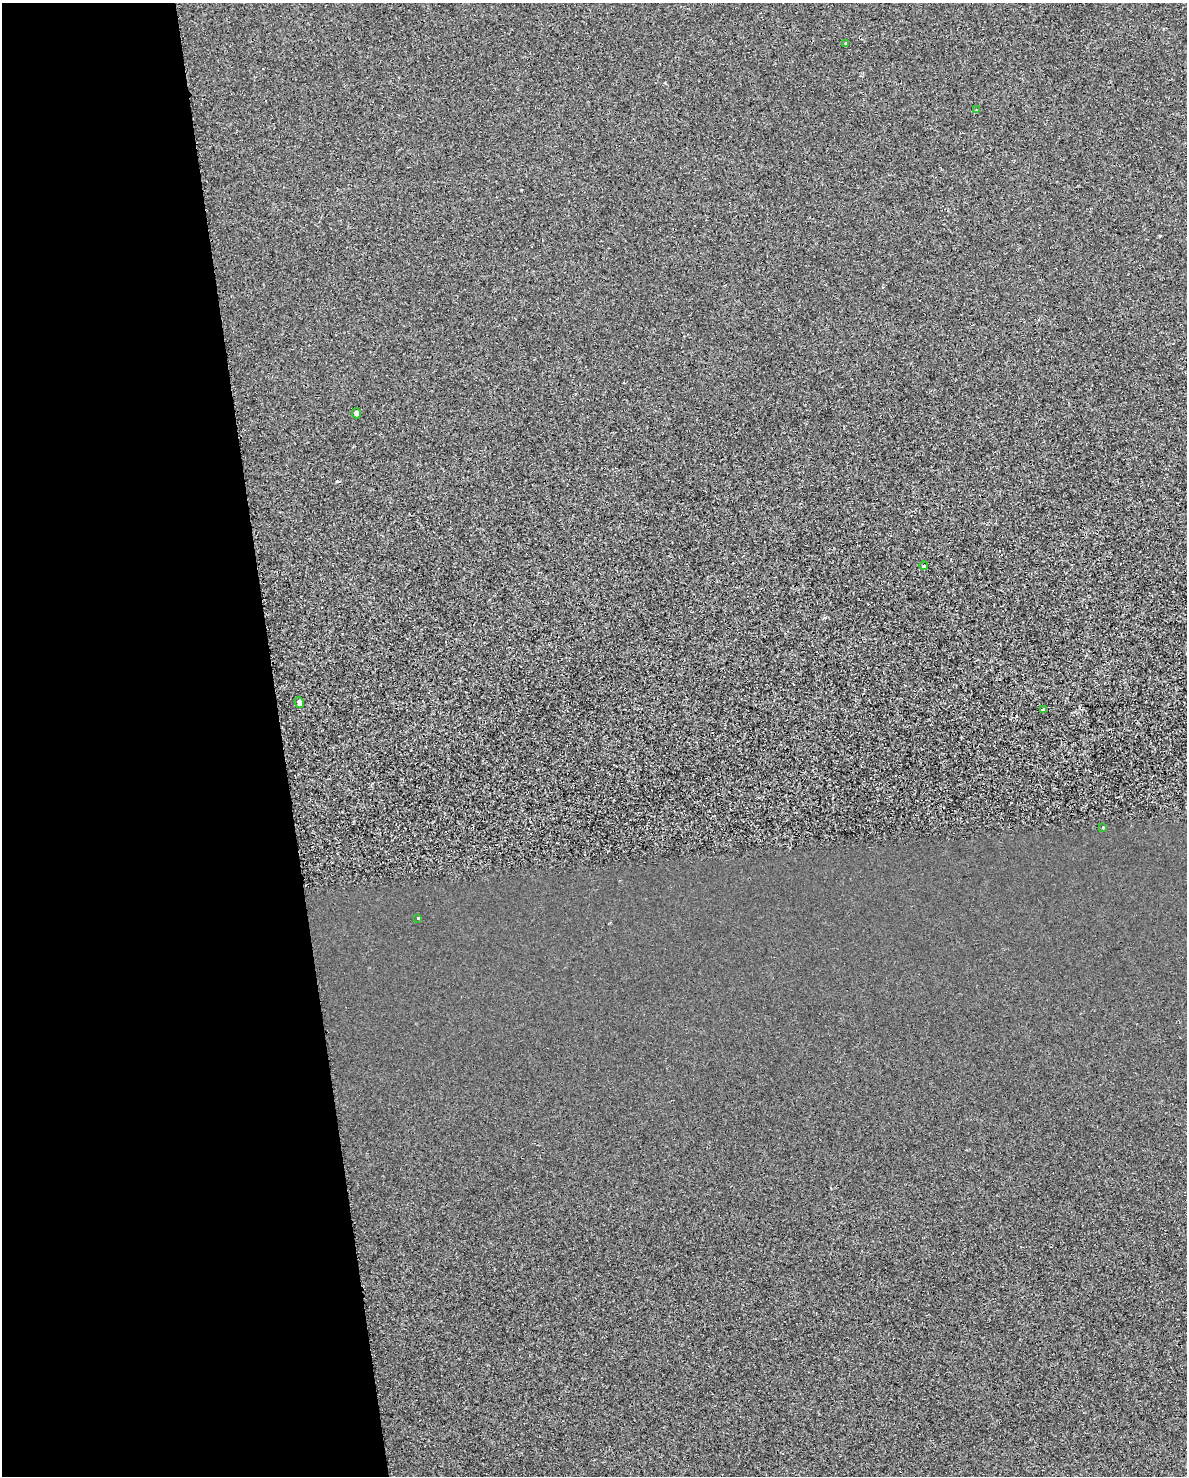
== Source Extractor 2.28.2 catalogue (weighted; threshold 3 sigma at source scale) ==
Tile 5 of 4 x 3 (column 1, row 2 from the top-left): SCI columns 4-1188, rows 1496-2969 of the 4747 x 4509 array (HDU 1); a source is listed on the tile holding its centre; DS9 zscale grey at full resolution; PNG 1189 x 1478 px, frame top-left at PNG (2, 3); each listed source drawn as its Kron ellipse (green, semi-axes under 4 px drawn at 4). Shown black and unused: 24% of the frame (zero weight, under 2 of 3 exposures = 1% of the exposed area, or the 3 px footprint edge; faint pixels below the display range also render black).
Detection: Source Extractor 2.28.2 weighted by HDU 2 'WHT'; one run over the whole footprint, this tile lists its part. Background -2.45e-04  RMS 0.0049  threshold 0.0221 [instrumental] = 3 sigma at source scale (4.5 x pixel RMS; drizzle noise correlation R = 1.50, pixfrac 1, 0.0396/0.0396 arcsec/px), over >= 5 px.
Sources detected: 8; all 8 listed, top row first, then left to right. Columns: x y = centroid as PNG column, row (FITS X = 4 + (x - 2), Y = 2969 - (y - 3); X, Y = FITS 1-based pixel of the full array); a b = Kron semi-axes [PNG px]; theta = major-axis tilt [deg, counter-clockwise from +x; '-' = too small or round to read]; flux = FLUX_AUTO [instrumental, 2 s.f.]
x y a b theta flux
846 43 4 3 - 0.51
976 110 3 3 - 0.66
356 413 5 4 - 1.5
924 566 4 3 - 0.42
299 702 5 4 - 1.4
1044 709 3 3 - 4
1103 828 3 3 - 0.57
418 918 3 3 - 1.4